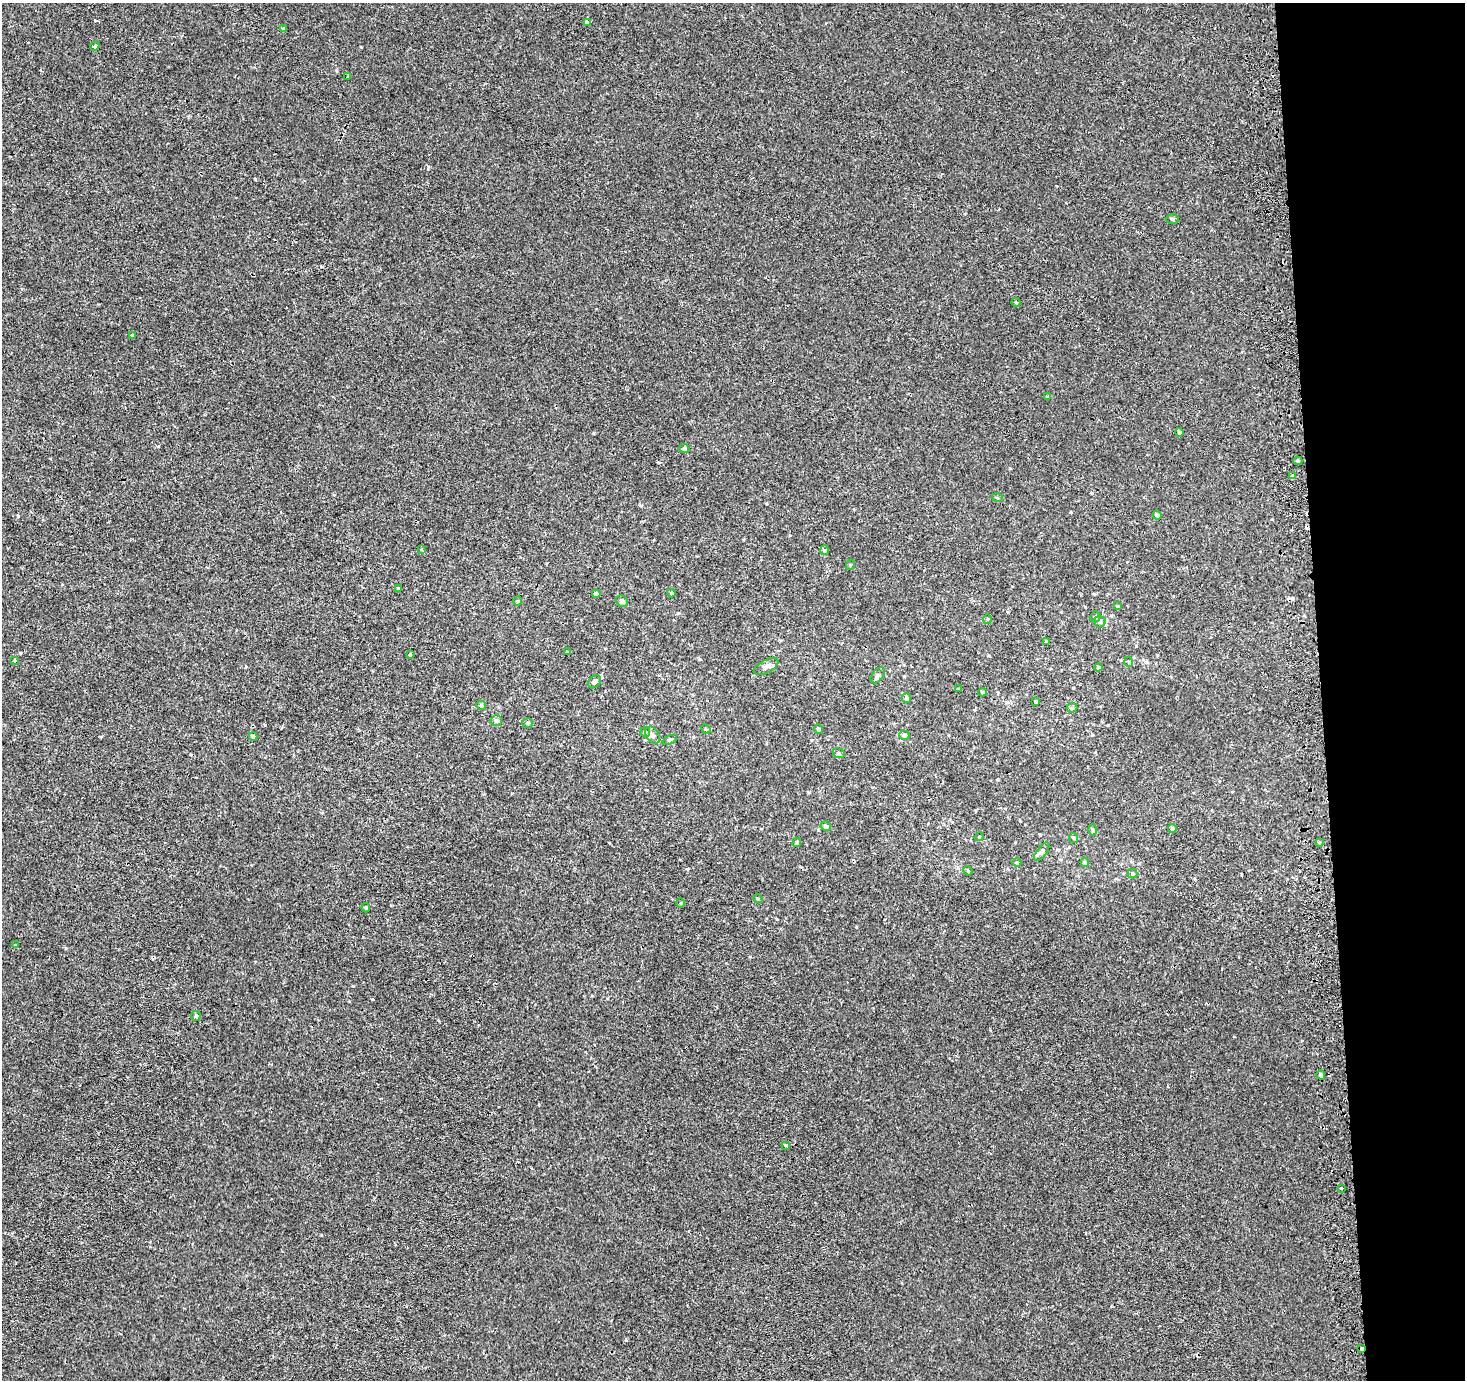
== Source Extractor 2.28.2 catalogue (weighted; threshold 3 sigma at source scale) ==
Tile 6 of 3 x 3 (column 3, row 2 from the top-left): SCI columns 2964-4426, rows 1408-2785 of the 4468 x 4188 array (HDU 1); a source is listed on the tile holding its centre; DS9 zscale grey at full resolution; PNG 1467 x 1382 px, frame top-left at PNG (2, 3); each listed source drawn as its Kron ellipse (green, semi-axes under 4 px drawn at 4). Shown black and unused: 10% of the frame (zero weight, under 2 of 3 exposures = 3% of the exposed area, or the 3 px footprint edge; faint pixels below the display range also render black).
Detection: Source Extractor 2.28.2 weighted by HDU 2 'WHT'; one run over the whole footprint, this tile lists its part. Background 8.02e-05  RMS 0.0025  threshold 0.0113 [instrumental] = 3 sigma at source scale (4.5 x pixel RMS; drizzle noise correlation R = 1.50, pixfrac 1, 0.0396/0.0396 arcsec/px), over >= 5 px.
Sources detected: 79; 5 cosmic-ray / hot-pixel residue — neither listed nor drawn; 2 inside a brighter listed object's ellipse — not listed separately; the other 72 listed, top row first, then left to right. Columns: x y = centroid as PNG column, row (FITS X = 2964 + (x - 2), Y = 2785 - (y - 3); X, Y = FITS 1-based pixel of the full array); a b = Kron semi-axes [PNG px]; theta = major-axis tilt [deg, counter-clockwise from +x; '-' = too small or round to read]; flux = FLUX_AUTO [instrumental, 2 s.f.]
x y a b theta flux
588 22 4 4 - 4.2
283 28 3 3 - 0.38
95 46 5 4 - 0.3
348 76 4 2 - 0.22
1172 219 6 5 - 0.38
1016 303 4 3 - 0.36
132 336 3 3 - 1.4
1048 396 3 3 - 1
1179 433 4 4 - 0.55
684 448 5 4 - 0.52
1298 461 4 4 - 0.43
1292 475 3 3 - 1.5
997 497 5 3 - 0.22
1157 515 4 4 - 0.69
421 549 4 2 - 0.21
824 550 5 4 - 0.33
850 565 5 3 - 0.21
398 588 4 4 - 0.2
671 593 4 3 - 0.39
596 594 4 4 - 0.64
518 601 4 4 - 0.27
622 601 7 5 -40 0.74
1117 606 4 3 - 0.24
1095 617 5 5 - 0.46
988 619 5 3 - 0.23
1100 622 5 5 - 0.59
1046 641 4 3 - 0.21
567 652 3 3 - 0.23
410 654 4 4 - 0.27
15 661 3 3 - 1.1
1129 662 5 3 - 0.24
766 666 13 6 28 1.2
1099 667 4 4 - 0.45
878 675 9 5 51 0.63
594 682 7 5 48 0.78
958 689 3 3 - 0.2
982 692 4 4 - 0.41
907 698 5 4 - 0.71
1036 701 3 3 - 0.25
481 705 5 4 - 0.43
1072 708 5 5 - 0.33
496 720 5 5 - 0.55
528 723 5 4 - 0.33
706 729 5 4 - 0.32
818 729 4 4 - 0.54
645 732 5 4 - 0.3
653 735 9 6 -55 0.81
904 735 5 4 - 0.52
253 736 4 4 - 0.9
670 740 7 4 26 0.38
839 753 6 4 -23 0.35
826 826 5 4 - 0.69
1172 828 4 3 - 0.38
1092 830 6 4 -88 0.35
979 837 4 3 - 0.2
1074 838 5 4 - 0.28
1320 842 3 3 - 0.88
797 843 4 4 - 0.55
1042 852 11 5 52 0.64
1085 862 5 3 - 0.29
1017 863 4 3 - 0.23
968 871 5 4 - 0.24
1132 874 5 5 - 0.43
758 899 5 3 - 0.24
681 903 4 3 - 0.21
366 908 4 4 - 0.33
16 945 3 3 - 0.37
196 1016 5 4 - 0.71
1321 1075 4 3 - 1.4
786 1145 3 3 - 0.25
1342 1188 3 3 - 0.72
1362 1348 3 3 - 0.94
Overlapping masked pixels (flux is a lower limit): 2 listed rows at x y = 1321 1075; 1362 1348
Unlisted compact peaks at least as high as the median listed source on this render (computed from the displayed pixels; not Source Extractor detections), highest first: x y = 428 167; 18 516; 626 1340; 372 999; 65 948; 265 725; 353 986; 1010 468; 594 433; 678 613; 856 927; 687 869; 246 667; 158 446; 818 830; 641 506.